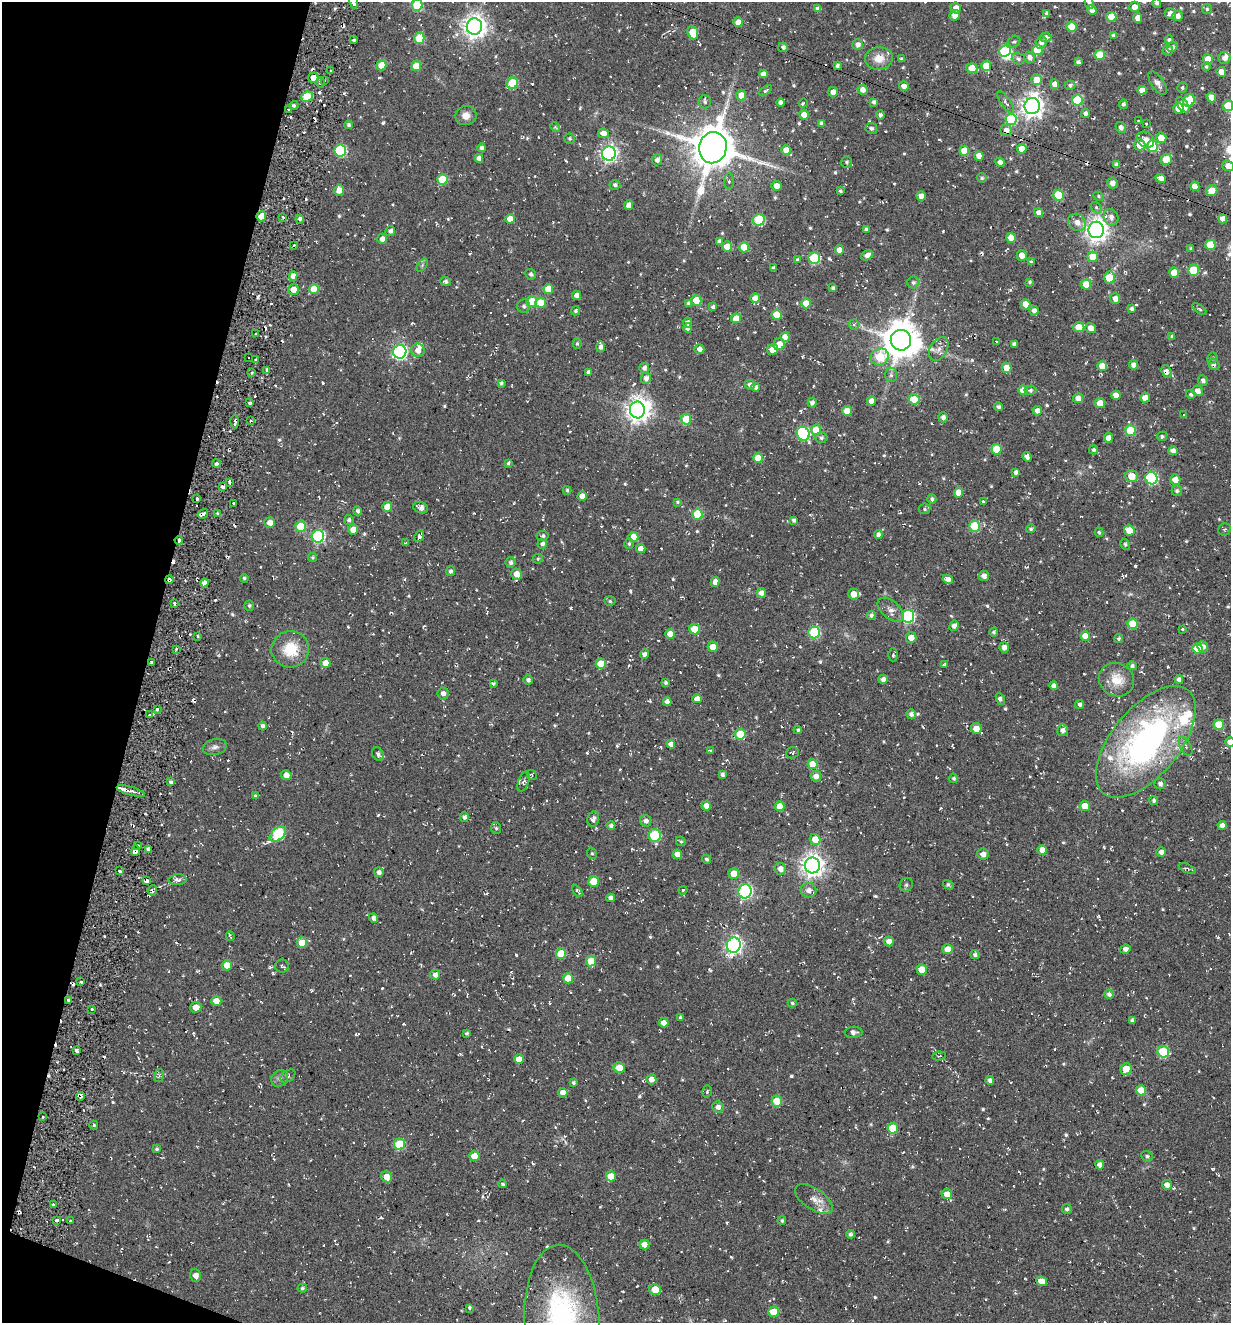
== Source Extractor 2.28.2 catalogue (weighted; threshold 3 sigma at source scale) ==
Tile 9 of 4 x 4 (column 1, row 3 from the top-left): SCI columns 257-1485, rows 1343-2663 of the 5354 x 5304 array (HDU 1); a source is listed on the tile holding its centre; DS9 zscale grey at full resolution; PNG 1233 x 1325 px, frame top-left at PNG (2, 2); each listed source drawn as its Kron ellipse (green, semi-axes under 4 px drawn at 4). Shown black and unused: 13% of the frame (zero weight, under 2 of 3 exposures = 3% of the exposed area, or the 3 px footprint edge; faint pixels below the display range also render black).
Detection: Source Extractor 2.28.2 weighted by HDU 2 'WHT'; one run over the whole footprint, this tile lists its part. Background 0.0401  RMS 0.011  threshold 0.0517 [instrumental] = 3 sigma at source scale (4.5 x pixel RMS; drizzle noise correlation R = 1.50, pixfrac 1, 0.05/0.05 arcsec/px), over >= 5 px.
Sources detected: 860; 1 too faint to see at this stretch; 2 inside a brighter object's white glare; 38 cosmic-ray / hot-pixel residue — neither listed nor drawn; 10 inside a brighter listed object's ellipse — not listed separately; of the other 809, all 500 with FLUX_AUTO >= 1.74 (the completeness limit of this list) listed and drawn (309 fainter detections not listed), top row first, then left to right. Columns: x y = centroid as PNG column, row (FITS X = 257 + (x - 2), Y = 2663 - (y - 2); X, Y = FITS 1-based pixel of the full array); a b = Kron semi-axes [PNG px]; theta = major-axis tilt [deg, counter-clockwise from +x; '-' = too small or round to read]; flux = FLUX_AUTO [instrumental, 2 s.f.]
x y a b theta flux
353 2 7 3 -76 12
1089 3 6 4 -76 3.3
1157 3 5 4 - 2.7
417 5 6 5 - 52
1134 7 5 5 - 6.4
956 8 5 5 - 7.7
818 9 4 4 - 5.6
1207 9 5 5 - 2.1
1092 10 5 4 - 5.2
1047 13 4 4 - 3.4
1170 14 6 5 - 6.6
955 15 5 5 - 7.5
1178 16 5 5 - 6.6
1111 17 5 5 - 22
1138 18 5 4 - 7.8
738 22 5 4 - 11
474 27 8 8 - 920
1071 27 5 5 - 26
693 33 7 5 -68 31
1114 36 4 4 - 3
1046 37 5 5 - 4
419 38 6 5 - 39
354 40 3 3 - 3.2
1169 40 4 4 - 2.7
1014 42 7 5 35 2.3
1041 42 6 5 - 5.2
858 44 5 5 - 5.9
783 47 4 4 - 3.5
1172 47 5 4 - 3.4
1037 50 5 5 - 31
1168 50 5 5 - 3.6
1005 51 6 5 - 80
1100 55 5 5 - 33
1030 57 6 5 - 6.1
879 58 14 11 7 15
1224 58 6 6 - 6.3
902 59 4 4 - 2.5
1018 59 6 5 - 3.3
1208 59 5 5 - 20
1078 62 4 4 - 3.2
381 65 5 5 - 18
416 66 5 5 - 26
837 66 4 4 - 3.2
986 66 5 4 - 24
1206 67 5 4 - 2.1
972 68 6 5 - 20
330 71 3 2 - 2.1
1221 72 5 4 - 11
763 74 4 4 - 6.3
313 78 5 5 - 9.1
324 80 3 3 - 2.2
1036 80 5 5 - 16
320 82 5 3 - 2
512 83 6 5 - 51
1158 83 13 6 -56 5.3
1055 84 5 4 - 8.1
1070 85 5 4 - 3
904 86 5 4 - 7.7
1182 88 5 5 - 2.2
863 90 5 5 - 7.5
1142 90 5 4 - 7
765 91 7 4 36 2
833 92 5 5 - 6.2
741 95 5 5 - 14
307 97 6 5 - 34
1211 97 5 4 - 11
1077 100 5 5 - 61
1189 101 6 5 - 41
705 102 6 6 - 3
781 102 4 4 - 5.9
874 102 4 4 - 3.5
1006 102 13 4 -56 4
803 103 4 3 - 2
1123 104 5 4 - 2.3
294 105 4 3 - 2.6
1183 105 9 5 -52 12
1032 106 8 7 - 870
1228 106 5 5 - 37
1178 109 5 5 - 10
288 110 4 3 - 3.7
1085 113 5 4 - 3.9
804 115 5 5 - 14
880 115 4 4 - 3.7
466 116 10 9 - 9.4
1011 119 5 5 - 71
1139 121 3 3 - 2.2
821 123 4 3 - 2.8
1146 124 3 2 - 1.9
348 125 4 3 - 2.6
555 127 5 4 - 1.8
1121 127 6 4 -62 4.3
871 128 6 5 - 3.1
1006 130 6 5 - 7.8
603 133 5 5 - 9.7
569 138 5 5 - 2.1
1161 138 5 5 - 16
1145 140 9 7 -33 9.5
1140 145 5 5 - 15
1152 146 5 5 - 48
482 148 4 4 - 3.4
713 148 16 13 77 4600
1022 149 5 4 - 15
340 150 6 6 - 100
786 150 5 4 - 14
964 151 5 5 - 19
609 154 7 7 - 420
979 156 5 4 - 10
479 158 4 4 - 6.8
1166 159 6 5 - 25
657 160 6 5 - 5.5
847 162 6 5 - 2.6
1000 162 5 4 - 4.7
1116 165 4 4 - 3.8
1228 166 6 5 - 8.8
982 178 5 5 - 2.3
1160 178 5 4 - 7.7
442 180 5 5 - 43
729 181 8 5 89 2.9
1112 183 5 5 - 5.4
615 185 5 5 - 3
776 186 5 5 - 8.7
1195 186 5 4 - 12
339 190 5 5 - 11
840 191 4 3 - 2
1212 191 6 5 - 15
1058 195 5 5 - 45
921 196 5 4 - 9.8
1099 196 5 4 - 1.8
629 205 5 4 - 9.2
1096 208 6 4 -49 2.3
1039 213 4 4 - 6.3
261 216 5 4 - 19
283 217 4 3 - 2.8
1111 217 8 7 - 6.9
300 219 4 4 - 3
510 219 5 4 - 13
1223 219 4 4 - 11
759 220 6 5 - 60
1077 222 9 8 - 8
866 229 4 3 - 2.2
1096 230 8 7 - 890
390 231 5 5 - 4.4
1011 238 5 4 - 18
382 239 5 5 - 6.1
719 241 4 4 - 4.5
294 245 3 2 - 2.7
1210 245 5 5 - 28
727 247 5 5 - 15
744 247 5 5 - 25
1191 248 3 3 - 1.9
839 250 5 4 - 9.5
867 255 6 4 30 6.3
1022 255 5 5 - 9.5
1093 257 5 5 - 22
814 258 6 5 - 76
797 260 4 3 - 2.1
1031 262 4 3 - 2.5
422 265 7 4 54 1.8
774 268 4 3 - 3
1193 270 5 5 - 42
1174 273 5 5 - 17
531 274 5 5 - 2.7
293 276 5 4 - 9.6
1109 277 6 5 - 32
445 281 5 4 - 3.1
1029 282 4 3 - 2.1
913 283 6 6 - 3.3
1086 284 5 5 - 22
833 288 4 4 - 3
314 289 5 5 - 23
548 289 5 5 - 18
293 290 5 5 - 10
577 295 4 4 - 7.4
755 298 5 4 - 12
1115 298 5 5 - 7.5
532 301 5 5 - 22
696 301 5 5 - 29
541 303 5 5 - 24
688 303 4 3 - 2.5
806 303 5 4 - 18
1025 304 5 5 - 13
524 306 7 6 - 3.2
713 307 4 3 - 2.9
1132 309 4 4 - 3
1199 309 8 4 -36 2.1
576 311 5 4 - 2.3
1034 311 5 4 - 5.7
776 315 5 5 - 24
736 318 5 4 - 14
688 323 5 4 - 4.4
854 324 5 5 - 2.1
1079 327 6 5 - 19
688 328 4 4 - 6.6
1090 328 5 5 - 8.5
256 334 3 3 - 2.3
1172 336 3 3 - 2
785 337 5 4 - 8.9
901 340 10 10 - 3200
997 341 4 3 - 1.9
577 343 5 4 - 2
779 344 6 5 - 13
1014 344 4 4 - 3.8
601 347 5 4 - 5.2
699 349 5 5 - 5.5
772 349 5 5 - 14
939 349 13 8 60 7.5
418 350 7 6 - 8.2
400 352 7 6 - 260
880 357 9 8 - 40
248 358 3 3 - 6.1
1212 358 5 5 - 2.1
256 359 3 3 - 2.1
1214 364 6 5 - 2.5
1133 365 4 4 - 5.4
1102 366 5 5 - 13
644 368 5 5 - 4.6
1007 368 5 5 - 16
267 370 4 3 - 3.8
1166 371 7 5 -71 4.5
252 372 3 3 - 1.9
588 372 4 3 - 3.5
891 375 7 6 - 3
646 378 5 5 - 5.8
1203 381 5 4 - 4.1
501 383 3 3 - 2.4
750 385 5 5 - 4.6
756 387 4 4 - 3.6
1023 390 5 5 - 16
1030 390 6 5 - 2.8
1197 391 5 5 - 7.5
1191 394 5 4 - 2.7
1116 395 5 4 - 9.9
1078 398 5 5 - 9
1145 398 5 4 - 13
914 399 5 5 - 32
871 401 5 4 - 8.3
249 403 3 3 - 3
812 403 5 4 - 3.8
1100 403 5 5 - 11
998 407 4 4 - 3.3
637 410 8 7 - 930
847 411 5 5 - 16
1037 411 5 4 - 6.7
1184 415 3 3 - 2.6
943 417 5 4 - 4.8
686 419 5 5 - 34
251 421 3 3 - 2
235 422 7 2 -89 2.4
816 430 5 5 - 21
1130 430 5 5 - 41
803 434 7 6 - 130
1162 436 5 4 - 2.2
821 438 6 5 - 3.1
1108 438 5 4 - 9.7
996 449 5 5 - 27
1093 450 5 4 - 2.4
1173 451 4 4 - 5.2
1027 457 5 4 - 3.8
758 458 5 5 - 21
508 463 4 3 - 2.1
217 464 4 3 - 5.4
1015 472 4 3 - 3.7
1132 476 6 6 - 18
1151 478 6 6 - 120
1175 480 5 5 - 12
229 482 4 3 - 3.1
223 487 4 3 - 3.6
567 490 4 3 - 1.9
1177 491 5 5 - 3
958 493 5 4 - 14
582 496 4 4 - 9.9
197 499 3 3 - 3.1
932 499 5 4 - 3
983 501 3 3 - 2.7
677 502 4 3 - 1.8
234 503 3 3 - 2.7
387 507 5 5 - 17
421 508 7 5 -22 4.5
925 509 6 5 - 2.2
358 511 4 4 - 3.5
218 513 4 3 - 1.8
203 514 6 3 33 7
697 514 5 5 - 49
349 520 5 4 - 2.8
794 520 4 3 - 3.1
269 523 5 5 - 8.1
301 526 5 5 - 43
975 526 5 5 - 64
353 529 5 5 - 11
1031 529 5 4 - 2.1
1129 530 5 5 - 21
1224 530 6 6 - 2.2
1099 532 5 3 - 1.8
878 535 4 4 - 4.3
318 536 6 6 - 150
419 536 6 4 64 5.5
543 536 6 5 - 2.8
633 537 5 5 - 14
179 540 4 3 - 3.3
406 543 3 3 - 2
542 544 5 5 - 4.2
629 544 5 4 - 2.1
1125 544 5 4 - 2.3
641 549 4 4 - 9.6
313 557 5 4 - 1.8
538 559 5 4 - 1.7
511 562 5 5 - 3.7
450 571 5 4 - 2.5
516 574 6 5 - 10
984 576 5 5 - 5.3
244 578 4 3 - 1.9
948 579 5 4 - 6.8
169 580 4 3 - 3
715 582 5 4 - 7.8
204 583 4 4 - 6.3
761 593 5 5 - 7.1
853 594 5 5 - 14
610 601 5 4 - 2
175 604 4 3 - 2.2
249 606 5 5 - 2.3
891 610 15 8 -40 7.8
871 615 4 4 - 3.2
908 616 6 6 - 160
1132 624 5 5 - 35
954 626 5 4 - 5.5
695 629 5 5 - 19
1182 629 3 3 - 1.9
994 632 4 3 - 2.1
814 633 6 5 - 82
670 634 5 5 - 13
198 636 3 2 - 2
1085 636 5 5 - 15
911 637 5 5 - 11
1119 638 4 4 - 2.3
713 647 5 5 - 12
1004 647 5 4 - 6
1203 647 6 5 - 5.4
1198 648 5 5 - 25
176 649 3 3 - 1.7
290 649 19 18 - 34
644 654 4 4 - 4.5
893 655 6 4 90 1.8
152 663 4 3 - 4.5
325 663 5 5 - 11
601 664 5 5 - 23
945 664 3 3 - 2.2
1132 666 5 4 - 3
883 679 5 4 - 5.1
528 680 5 5 - 3.4
1116 680 18 16 -32 21
1179 680 4 4 - 4
665 682 4 3 - 2.1
493 683 4 3 - 2.3
1054 686 4 4 - 5.4
443 693 6 5 - 4.9
697 699 4 4 - 9.1
1000 699 6 4 -64 2.8
667 702 4 4 - 5.3
1080 704 4 4 - 2.8
157 709 4 3 - 2.6
911 714 5 4 - 4
149 715 3 3 - 3.1
1219 725 5 5 - 30
263 726 4 4 - 3.5
976 728 5 5 - 11
798 730 4 4 - 2.1
1063 730 6 5 - 5.2
740 734 6 5 - 28
1146 742 67 34 51 350
1230 742 5 4 - 9.2
671 744 4 4 - 8.2
1186 746 10 5 -62 3.3
215 747 12 8 15 5.3
710 750 3 3 - 2.3
792 753 6 5 - 2.3
378 754 7 5 -56 3.7
813 764 5 5 - 27
722 774 4 4 - 3.2
286 775 5 5 - 9.3
532 775 5 4 - 1.8
816 776 5 5 - 7.8
954 778 5 4 - 2.5
171 782 4 3 - 4.1
524 782 10 5 70 3.1
1160 784 5 5 - 3.8
131 791 14 3 -16 14
255 796 4 3 - 1.9
1154 800 4 4 - 2.7
706 806 4 4 - 9.2
780 806 5 5 - 18
1085 806 5 5 - 19
464 817 5 4 - 3.4
593 819 7 6 - 4
646 821 6 5 - 4.1
611 825 4 4 - 3.5
1222 826 4 4 - 6.2
496 828 6 5 - 1.9
278 834 9 6 41 100
655 835 6 6 - 70
815 839 5 5 - 17
681 841 5 4 - 1.8
138 845 3 2 - 1.8
148 849 4 4 - 4.6
1042 850 5 4 - 10
135 851 5 4 - 10
1161 852 5 4 - 5.2
592 853 6 4 -65 1.8
677 854 5 4 - 7.6
983 854 5 5 - 6.7
707 859 4 4 - 2.5
812 866 8 7 - 900
780 869 6 5 - 7.8
1187 869 9 4 -21 2.1
120 871 3 3 - 4.2
379 872 5 5 - 4.9
734 873 5 5 - 17
147 880 3 3 - 6.3
178 880 9 5 4 4.4
593 882 5 5 - 29
906 885 7 6 - 2.8
948 885 5 3 - 2.4
152 890 5 4 - 2.6
683 890 4 3 - 2.4
809 890 8 7 - 6.4
578 891 7 3 -53 2
745 891 7 6 - 200
611 898 4 4 - 5.5
374 918 5 4 - 3.9
230 936 5 3 - 1.8
889 941 5 5 - 6.6
302 943 5 5 - 21
734 945 7 7 - 390
948 949 5 5 - 15
1125 949 5 4 - 5
561 954 5 5 - 31
975 955 5 4 - 3
591 961 5 5 - 23
227 965 5 5 - 15
282 966 7 6 - 2.5
922 969 5 5 - 19
435 975 5 5 - 6.6
568 978 5 5 - 26
81 982 3 3 - 3.5
1109 994 5 4 - 4.8
68 1000 4 2 - 2
216 1001 5 5 - 14
792 1003 4 3 - 1.8
196 1007 5 5 - 11
92 1009 3 3 - 2.6
680 1017 4 4 - 2.1
1132 1020 4 4 - 2.6
664 1023 4 4 - 11
854 1032 9 5 2 4.3
467 1033 3 3 - 1.9
77 1050 4 3 - 5.3
1163 1052 6 5 - 56
939 1056 7 4 9 2.2
519 1059 4 4 - 13
619 1068 5 5 - 14
1126 1069 6 5 - 18
159 1075 6 5 - 2.6
288 1076 8 5 38 2.9
280 1078 9 8 - 4.5
651 1079 5 5 - 10
990 1080 4 4 - 4.8
573 1082 4 4 - 2.5
1141 1090 5 5 - 21
707 1091 6 4 75 2.2
563 1093 5 4 - 10
80 1096 4 3 - 3.3
777 1101 5 5 - 26
718 1107 5 5 - 5.6
42 1117 3 3 - 2.7
94 1125 4 4 - 2.1
893 1128 5 5 - 35
399 1144 6 5 - 45
157 1149 4 4 - 2.1
474 1156 5 5 - 17
1147 1156 6 5 - 2.1
1100 1165 4 4 - 8.6
611 1176 5 5 - 19
387 1177 6 5 - 13
502 1184 4 3 - 2.4
1167 1185 5 4 - 7.5
947 1194 5 5 - 12
814 1199 21 10 -33 11
53 1205 3 3 - 3.4
1067 1209 5 4 - 2.9
57 1220 4 3 - 3.2
70 1221 3 3 - 3
782 1221 4 4 - 2.4
850 1234 4 4 - 2.7
645 1245 5 5 - 12
196 1276 6 5 - 7.4
1042 1281 5 4 - 15
302 1288 5 4 - 1.9
655 1290 6 5 - 22
470 1308 4 3 - 4.8
774 1312 5 5 - 29
562 1321 76 37 -87 270
Overlapping masked pixels (flux is a lower limit): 8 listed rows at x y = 1006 130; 261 216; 217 464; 179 540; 169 580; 131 791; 68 1000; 80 1096
Isophote crosses this tile's border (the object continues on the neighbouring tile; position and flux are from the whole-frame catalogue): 10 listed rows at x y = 353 2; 1089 3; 1157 3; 417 5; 1224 58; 1228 106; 1228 166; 1146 742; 1230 742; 562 1321